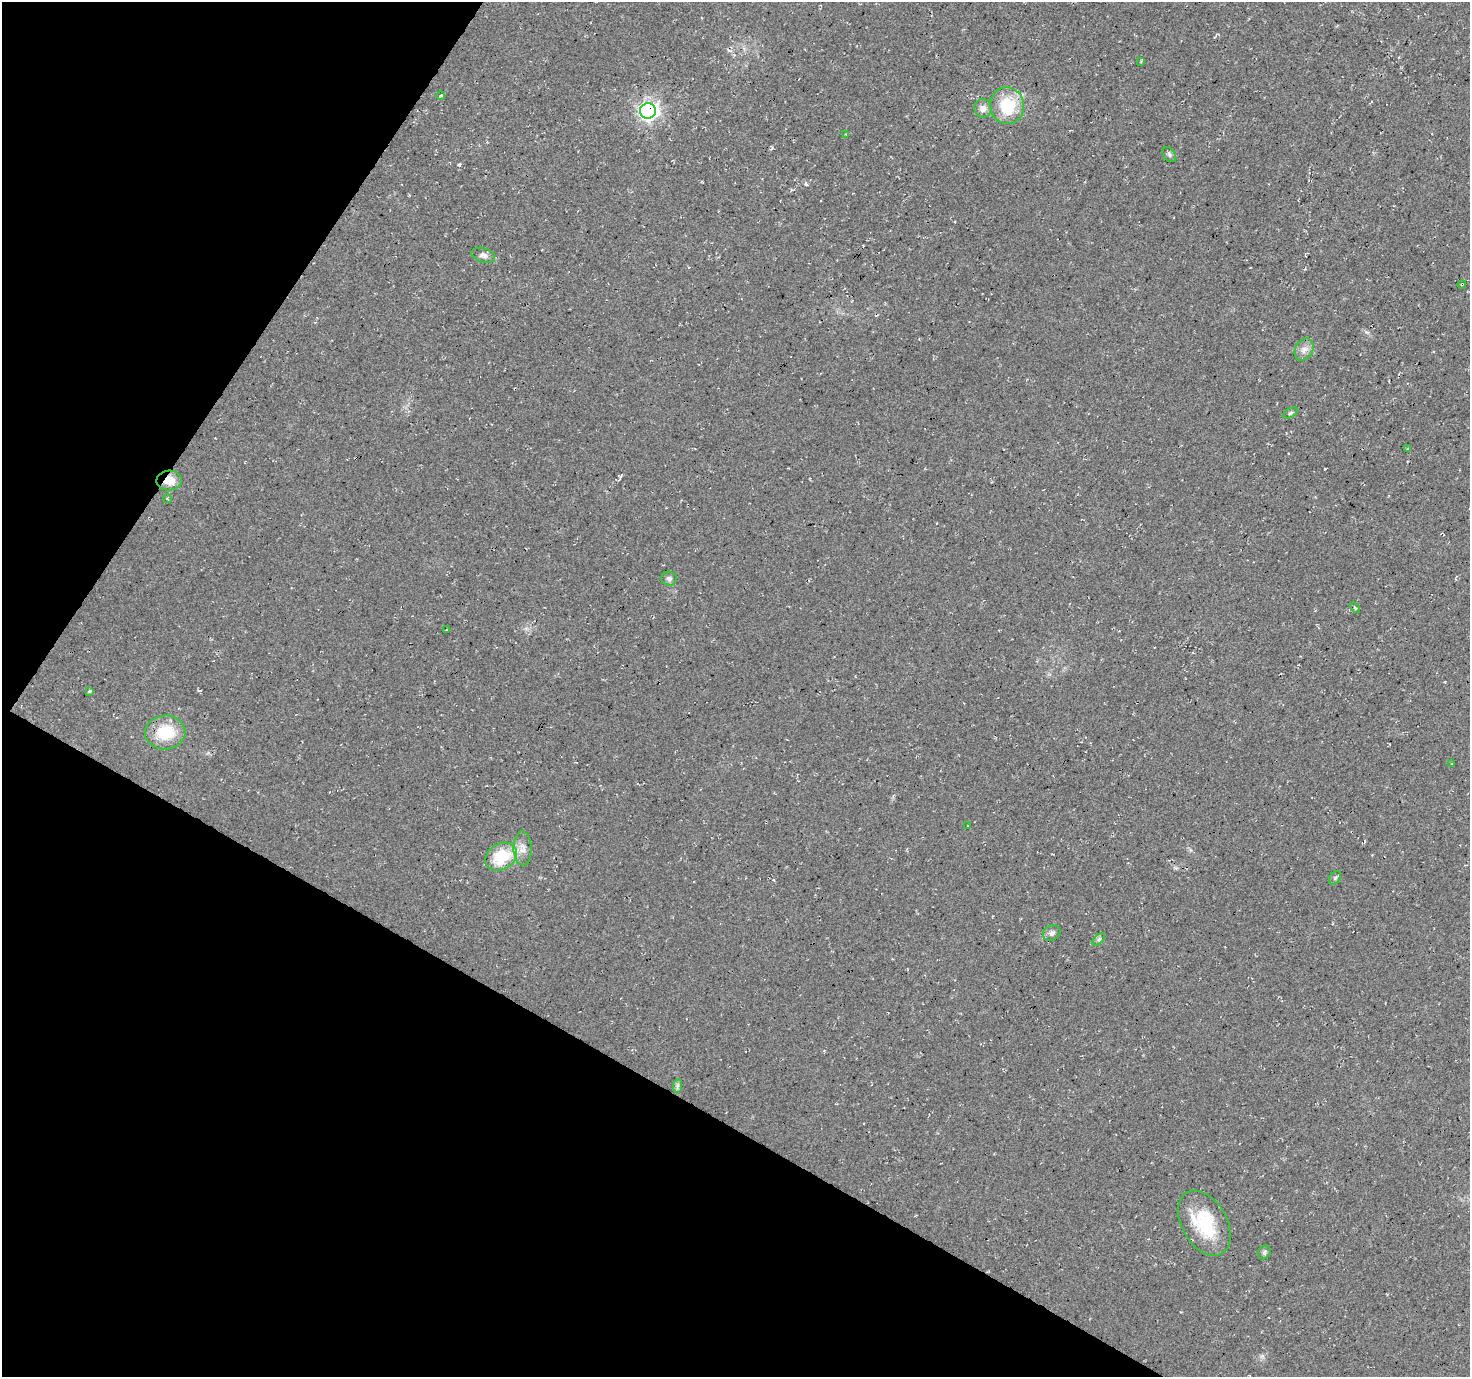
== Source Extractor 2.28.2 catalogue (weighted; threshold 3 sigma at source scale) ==
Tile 9 of 4 x 4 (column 1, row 3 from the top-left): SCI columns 10-1477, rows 1639-3013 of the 5880 x 5952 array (HDU 1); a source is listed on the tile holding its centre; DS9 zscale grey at full resolution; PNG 1472 x 1379 px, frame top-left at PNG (2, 2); each listed source drawn as its Kron ellipse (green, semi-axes under 4 px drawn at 4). Shown black and unused: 28% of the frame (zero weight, under 3 of 4 exposures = <1% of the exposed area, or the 3 px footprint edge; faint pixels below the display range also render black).
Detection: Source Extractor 2.28.2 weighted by HDU 2 'WHT'; one run over the whole footprint, this tile lists its part. Background 0.0149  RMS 0.005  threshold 0.0226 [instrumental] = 3 sigma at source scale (4.5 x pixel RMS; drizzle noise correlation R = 1.50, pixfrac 1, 0.0396/0.0396 arcsec/px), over >= 5 px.
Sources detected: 31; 2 cosmic-ray / hot-pixel residue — neither listed nor drawn; the other 29 listed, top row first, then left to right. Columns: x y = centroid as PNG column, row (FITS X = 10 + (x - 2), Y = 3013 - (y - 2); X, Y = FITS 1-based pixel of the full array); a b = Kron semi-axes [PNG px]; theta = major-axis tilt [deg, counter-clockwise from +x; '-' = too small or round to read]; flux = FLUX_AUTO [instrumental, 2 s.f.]
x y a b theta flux
1141 61 4 4 - 0.46
441 95 4 3 - 0.56
1007 106 18 17 - 21
983 108 9 8 - 3.1
648 111 8 7 - 180
846 134 4 3 - 0.52
1169 155 8 5 -51 1.1
483 255 12 7 -15 1.9
1462 284 4 3 - 0.47
1304 350 12 8 61 3.1
1290 413 8 4 27 0.97
1407 449 3 2 - 0.4
169 481 12 10 3 6.4
168 499 4 3 - 0.48
669 578 7 7 - 1.6
1355 608 6 3 -52 0.55
446 630 3 2 - 0.38
89 691 4 3 - 0.85
165 732 20 17 4 19
1452 764 4 2 - 0.42
968 826 3 3 - 0.76
523 848 17 9 -88 4.1
501 857 17 12 30 21
1335 878 7 5 54 0.93
1052 933 9 7 25 1.7
1099 939 7 3 45 0.81
677 1086 7 4 88 1
1204 1223 35 22 -60 28
1264 1252 7 6 - 1.1
Overlapping masked pixels (flux is a lower limit): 3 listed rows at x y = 648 111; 1462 284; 169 481
Unlisted compact peaks at least as high as the median listed source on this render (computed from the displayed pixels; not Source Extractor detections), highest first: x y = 459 165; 806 184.